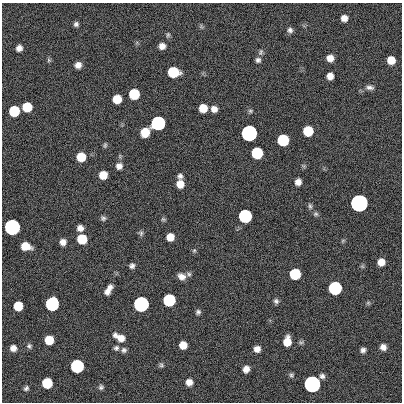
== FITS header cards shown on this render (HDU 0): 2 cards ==
NAXIS1  =                  400
NAXIS2  =                  400

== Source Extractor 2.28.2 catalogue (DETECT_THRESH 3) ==
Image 400 x 400 px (HDU 0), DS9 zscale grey, 1 PNG px = 1 image px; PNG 404 x 404 px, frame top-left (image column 1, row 400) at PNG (2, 3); no overlay
Background 0.417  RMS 34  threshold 101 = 3 sigma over >= 5 px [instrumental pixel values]
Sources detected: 89; all 89 listed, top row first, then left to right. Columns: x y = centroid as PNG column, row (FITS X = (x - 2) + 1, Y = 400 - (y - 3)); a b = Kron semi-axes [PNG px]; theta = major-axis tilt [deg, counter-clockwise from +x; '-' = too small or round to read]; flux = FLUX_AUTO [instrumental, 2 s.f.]
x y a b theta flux
344 18 6 6 - 1.6e+04
76 24 6 6 - 5.9e+03
201 26 7 4 -57 3.4e+03
290 30 7 7 - 7.4e+03
168 35 7 5 87 4.1e+03
162 46 7 6 - 1.4e+04
19 48 6 5 - 1.2e+04
261 52 9 6 77 5.4e+03
330 58 6 6 - 1.8e+04
49 60 6 5 - 3.6e+03
258 60 7 6 - 6.5e+03
391 60 7 6 - 3.2e+04
78 65 6 6 - 1.5e+04
173 72 8 7 - 1.2e+05
330 76 6 6 - 1.8e+04
370 87 12 6 -6 9.6e+03
134 94 7 7 - 1.2e+05
117 99 7 7 - 4.6e+04
27 107 7 7 - 7.2e+04
203 108 7 7 - 3.9e+04
214 109 7 7 - 1.4e+04
14 111 7 7 - 1.2e+05
250 111 6 5 - 3.7e+03
158 123 7 7 - 1.0e+06
308 131 7 7 - 9.0e+04
145 132 8 7 - 5.0e+04
249 133 7 7 - 3.5e+06
283 140 7 7 - 2.1e+05
105 145 7 4 80 3.8e+03
257 153 7 7 - 1.9e+05
81 157 7 7 - 5.7e+04
119 166 8 8 - 1.2e+04
304 166 6 4 -71 3.1e+03
103 175 7 7 - 3.5e+04
180 176 6 6 - 6.8e+03
298 182 6 6 - 1.4e+04
180 184 7 7 - 2.5e+04
359 203 7 7 - 1.1e+07
310 206 9 5 -74 5.5e+03
316 214 7 6 - 4.5e+03
245 216 7 7 - 5.4e+05
103 218 7 7 - 5.5e+03
163 219 7 5 -12 3.4e+03
12 227 7 7 - 2.9e+06
80 228 6 6 - 1.3e+04
141 233 7 6 - 4.9e+03
170 237 6 6 - 2.7e+04
82 239 7 7 - 7.7e+04
343 240 6 4 19 2.8e+03
63 242 6 6 - 1.3e+04
25 246 8 6 -15 3.7e+04
194 250 6 5 - 3.4e+03
381 262 6 6 - 2.1e+04
132 266 6 6 - 7.1e+03
189 274 7 5 -16 4.9e+03
295 274 7 7 - 1.4e+05
181 276 10 8 -28 1.4e+04
110 287 7 6 - 8.6e+03
335 288 7 7 - 5.7e+05
107 292 8 7 - 1.0e+04
169 300 7 7 - 3.1e+05
276 301 7 6 - 6.1e+03
368 303 6 5 - 3.5e+03
52 304 8 7 - 6.1e+05
141 304 7 7 - 2.1e+06
18 306 7 7 - 5.0e+04
198 312 6 6 - 5.5e+03
120 337 13 7 -27 2.4e+04
49 340 7 7 - 4.8e+04
287 341 9 6 82 3.3e+04
301 342 7 5 -27 4.0e+03
183 345 7 6 - 2.8e+04
29 346 7 6 - 5.8e+03
383 347 7 7 - 1.2e+04
13 348 7 6 - 1.4e+04
116 348 7 7 - 6.3e+03
257 349 6 6 - 1.3e+04
124 350 7 7 - 6.2e+03
363 350 5 5 - 7.5e+03
161 365 7 6 - 4.6e+03
77 366 7 7 - 5.2e+05
246 369 6 6 - 1.6e+04
291 375 7 6 - 4.6e+03
322 376 7 6 - 7.4e+03
189 382 7 7 - 1.6e+04
47 383 7 7 - 9.9e+04
312 384 7 7 - 5.5e+06
101 387 7 6 - 5.4e+03
26 388 7 6 - 5.5e+03